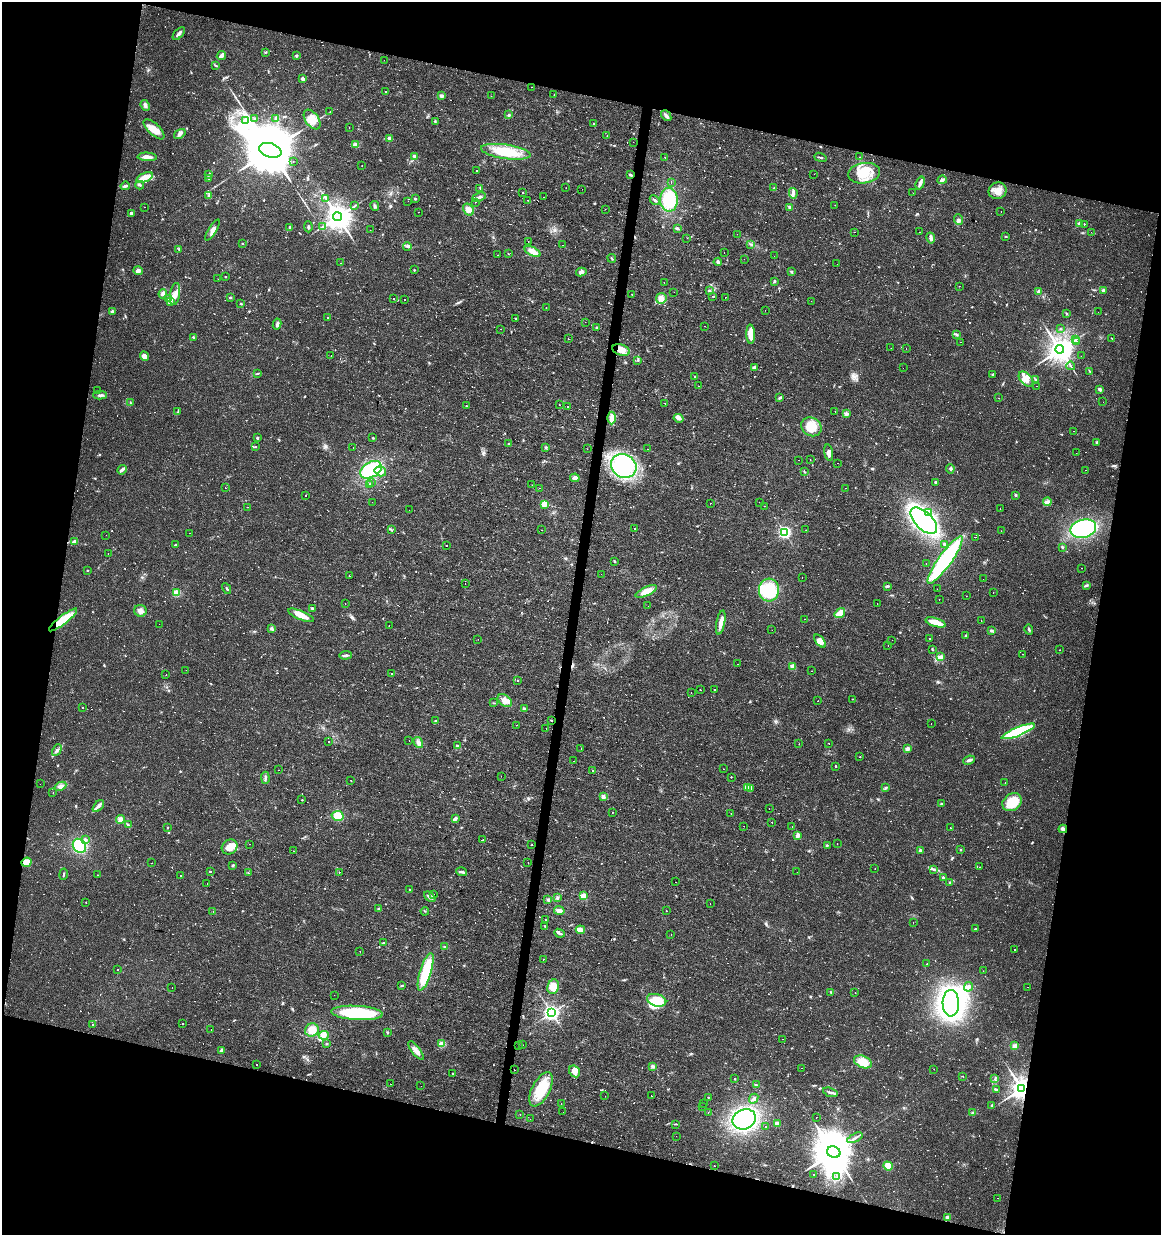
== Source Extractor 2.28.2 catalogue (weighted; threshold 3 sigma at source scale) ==
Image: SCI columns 287-4920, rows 1-4931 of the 5145 x 4941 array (HDU 1 of 3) = the unmasked area's bounding box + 8 px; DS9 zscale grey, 4 x 4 block average (1 PNG px = mean of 4 x 4 image px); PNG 1163 x 1237 px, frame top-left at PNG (2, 2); each listed source drawn as its Kron ellipse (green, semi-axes under 4 px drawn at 4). Shown black and unused: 27% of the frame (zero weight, under 2 of 3 exposures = <1% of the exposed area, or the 3 px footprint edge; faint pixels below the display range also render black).
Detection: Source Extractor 2.28.2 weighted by HDU 2 'WHT'. Background 0.0131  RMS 0.003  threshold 0.0136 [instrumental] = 3 sigma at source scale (4.5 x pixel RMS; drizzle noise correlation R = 1.50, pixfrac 1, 0.0396/0.0396 arcsec/px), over >= 5 px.
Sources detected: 1164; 5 too faint to see at this stretch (4 x 4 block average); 6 inside a brighter object's white glare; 201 cosmic-ray / hot-pixel residue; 1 long thin detection or spike segment (spike, bleed or trail) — neither listed nor drawn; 12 coinciding with a brighter row at this scale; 20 inside a brighter listed object's ellipse — not listed separately; of the other 919, all 500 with FLUX_AUTO >= 1.12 (the completeness limit of this list) listed and drawn (419 fainter detections not listed), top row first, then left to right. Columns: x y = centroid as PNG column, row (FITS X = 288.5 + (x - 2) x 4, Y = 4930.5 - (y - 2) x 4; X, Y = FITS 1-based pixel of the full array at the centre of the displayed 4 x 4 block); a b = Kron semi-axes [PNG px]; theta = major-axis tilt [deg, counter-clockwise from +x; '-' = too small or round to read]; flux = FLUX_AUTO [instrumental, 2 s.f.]
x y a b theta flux
179 34 8 3 48 5.9
265 52 3 2 - 1.8
221 56 5 2 - 9
296 56 3 2 - 2.2
384 60 2 2 - 2.8
216 65 4 2 - 1.6
303 79 4 3 - 4.1
532 87 2 2 - 1.7
386 92 2 2 - 21
554 94 2 2 - 3.3
441 96 2 2 - 11
491 96 2 2 - 3.2
145 105 5 3 - 6.3
330 112 2 2 - 2.3
509 115 3 2 - 2.4
666 116 6 2 -47 6.5
276 118 3 3 - 4.7
255 119 2 2 - 6.4
312 119 11 6 -55 20
245 120 2 2 - 1.9
435 122 2 2 - 1.3
594 124 2 2 - 1.3
349 127 2 2 - 1.4
154 129 13 5 -43 21
180 134 6 4 35 5
607 135 2 2 - 7.9
389 138 2 2 - 13
633 142 2 2 - 1.5
356 145 2 2 - 28
270 150 11 7 -17 21000
506 152 25 7 -8 65
414 156 3 3 - 4.3
147 157 9 3 -3 14
820 157 6 2 -20 2.3
860 157 2 2 - 2.2
665 158 2 2 - 2.6
293 161 2 2 - 1.2
362 166 2 2 - 2.2
477 171 2 2 - 6.4
864 173 16 10 8 40
209 174 4 2 - 2.3
814 174 2 2 - 1.4
630 175 3 2 - 3.1
145 178 9 3 22 29
208 179 2 2 - 5.6
942 180 4 3 - 5.8
671 182 2 2 - 4.3
920 183 7 3 71 7.2
140 185 4 2 - 2.2
125 186 5 3 - 3.5
480 188 3 2 - 1.4
566 188 2 2 - 2.1
774 188 3 2 - 1.4
582 189 2 2 - 2.3
997 191 9 8 - 18
523 193 2 2 - 1.3
793 193 5 3 - 4.3
913 193 2 2 - 1.7
209 196 3 3 - 3
479 197 7 3 23 4.6
543 197 2 2 - 3.4
325 198 2 2 - 1.1
415 199 2 2 - 5.8
528 200 2 2 - 2.4
655 200 5 2 - 2.9
669 200 12 9 -88 73
408 201 2 2 - 2
476 202 2 2 - 2.2
835 205 2 2 - 3.8
354 206 3 2 - 1.8
375 206 5 2 - 3
144 207 2 2 - 1.6
790 207 4 2 - 4.6
468 209 6 5 - 9
605 209 2 2 - 1.4
1001 211 2 2 - 5
418 212 2 2 - 11
131 213 2 2 - 5.4
338 217 4 4 - 2800
958 220 5 3 - 3.8
1079 223 2 2 - 18
1084 224 2 2 - 3.5
323 226 3 2 - 2.1
290 227 2 2 - 5.4
308 227 5 2 - 2.3
678 229 3 2 - 2.2
213 230 12 3 58 9.1
370 230 2 2 - 1.2
854 232 2 2 - 8.1
919 232 2 2 - 1.6
1091 232 2 2 - 1.8
737 234 2 2 - 1.3
1006 236 3 2 - 1.3
687 238 2 2 - 3.7
931 238 5 3 - 7.4
528 242 2 2 - 1.5
242 243 2 2 - 3.4
751 244 4 2 - 2.4
563 245 2 2 - 2.1
407 246 4 2 - 2.7
179 249 3 2 - 1.3
533 252 9 4 -26 13
724 252 2 2 - 1.7
508 254 2 2 - 4.3
498 255 2 2 - 2.3
774 256 2 2 - 3
612 258 4 2 - 1.8
744 259 2 2 - 3.5
718 262 4 3 - 3.5
341 263 2 2 - 3.6
837 264 2 2 - 3.2
414 270 2 2 - 1.4
138 271 5 4 - 6.6
791 271 2 2 - 1.3
581 272 5 3 - 4.2
225 277 2 2 - 1.1
218 279 2 2 - 1.5
774 281 3 2 - 2.6
664 282 2 2 - 1.3
959 286 2 2 - 2.9
709 290 2 2 - 4.1
1103 290 2 2 - 8.9
674 292 2 2 - 9.3
1039 292 2 2 - 29
163 294 4 3 - 4.4
175 294 11 5 80 15
632 295 3 2 - 1.5
713 296 3 2 - 1.1
230 297 2 2 - 6.5
725 297 2 2 - 1.6
169 298 3 2 - 1.6
661 298 5 5 - 8.6
393 299 2 2 - 2.9
405 300 2 2 - 2.8
170 301 4 3 - 3.4
811 301 2 2 - 4.3
241 304 2 2 - 3.8
546 308 2 2 - 5.1
765 310 2 2 - 6
112 311 2 2 - 3.5
1098 312 2 2 - 2.2
1066 313 2 2 - 1.2
327 317 2 2 - 3
516 318 2 2 - 1.2
585 322 2 2 - 1.5
277 324 5 2 - 4.9
704 326 2 2 - 1.5
597 327 3 2 - 1.5
501 329 2 2 - 1.4
1060 329 2 2 - 1.2
751 334 10 4 -88 25
956 335 2 2 - 1.4
193 337 2 2 - 3.2
1112 338 4 2 - 1.4
568 339 2 2 - 2.3
1076 339 4 2 - 2.4
960 342 2 2 - 1.3
1076 342 2 2 - 4.7
891 348 2 2 - 3.1
906 348 2 2 - 1.9
1060 349 4 4 - 2600
621 350 9 5 -20 19
331 355 2 2 - 3.7
144 356 5 4 - 12
1081 356 2 2 - 2.1
638 360 3 2 - 1.8
1071 366 4 2 - 1.5
754 367 2 2 - 12
903 368 2 2 - 1.2
1090 371 4 2 - 1.9
257 374 3 2 - 1.5
993 374 4 2 - 1.8
695 376 2 2 - 1.1
1026 379 9 5 -46 17
1036 380 3 2 - 1.8
699 386 2 2 - 6.9
1036 386 2 2 - 2.6
1100 389 3 2 - 6
98 391 2 2 - 3.2
100 395 6 2 1 4.5
780 398 4 2 - 2
999 398 2 2 - 5.4
1103 402 2 2 - 4.1
130 403 2 2 - 1.1
665 403 2 2 - 2.5
560 405 2 2 - 1.3
466 406 2 2 - 2.2
567 407 2 2 - 12
178 411 3 2 - 1.2
835 411 2 2 - 2.3
846 414 3 2 - 5
612 418 6 4 -90 13
679 418 5 3 - 4.4
811 427 10 9 - 30
1074 431 2 2 - 1.4
257 438 4 2 - 2.9
373 438 2 2 - 1.5
1097 442 4 2 - 2.2
509 443 2 2 - 3.3
255 447 4 2 - 1.5
546 447 2 2 - 1.6
353 448 2 2 - 5.9
587 449 2 2 - 1.4
647 449 2 2 - 9.7
829 453 8 3 -80 11
1076 453 2 2 - 2.5
810 459 2 2 - 4
799 460 2 2 - 9
837 463 2 2 - 1.2
624 466 13 11 -31 140
950 469 4 2 - 2.8
122 470 5 2 - 6.7
371 470 11 7 29 120
1086 470 2 2 - 1.2
380 471 6 4 -16 8
805 472 3 2 - 1.5
575 478 4 4 - 7.2
935 482 2 2 - 5.6
371 483 2 2 - 6.1
370 485 4 2 - 2.3
532 485 2 2 - 1.6
225 488 2 2 - 3.7
539 488 2 2 - 1.6
845 488 2 2 - 1.2
305 495 2 2 - 2.2
1015 495 2 2 - 5
372 502 2 2 - 1.2
759 502 2 2 - 1.8
1047 502 4 4 - 5.5
710 503 2 2 - 1.5
544 504 2 2 - 65
764 506 2 2 - 4.5
247 507 2 2 - 1.8
1000 509 2 2 - 2.7
409 510 2 2 - 3.6
929 513 4 3 - 9.9
924 521 16 8 -44 370
635 528 2 2 - 6.4
1083 529 13 9 14 200
391 530 4 2 - 1.9
542 530 2 2 - 2
806 530 2 2 - 1.5
1001 531 2 2 - 1.9
189 533 2 2 - 2.4
785 533 3 2 - 330
106 535 2 2 - 2.5
976 537 2 2 - 12
74 542 4 2 - 6.7
945 544 2 2 - 2.2
175 545 2 2 - 7.1
446 545 2 2 - 21
1062 547 3 2 - 2.5
108 554 2 2 - 1.4
945 560 29 6 55 210
614 561 3 2 - 1.6
926 563 2 2 - 2.4
1082 568 2 2 - 1.5
87 570 2 2 - 1.8
601 574 2 2 - 1.1
349 576 2 2 - 2.5
802 577 2 2 - 3.9
983 579 2 2 - 3.4
465 584 2 2 - 1.7
1087 585 3 3 - 2.7
887 586 4 2 - 3.8
227 589 5 2 - 2.4
937 589 2 2 - 5
769 590 11 10 - 91
646 591 11 4 25 20
176 593 2 2 - 82
993 593 2 2 - 1.3
966 596 2 2 - 1.9
939 600 2 2 - 2.6
345 604 2 2 - 1.2
877 604 2 2 - 1.5
648 606 2 2 - 2.3
312 608 2 2 - 5.3
140 611 6 6 - 8.8
840 613 6 3 36 25
301 615 14 4 -23 21
805 619 2 2 - 8.8
63 620 17 4 38 57
981 621 2 2 - 3.2
936 622 10 3 -17 35
721 623 12 4 79 14
159 624 2 2 - 2.4
389 625 2 2 - 1.6
272 628 3 3 - 2.5
1029 629 5 2 - 2
772 630 2 2 - 3
991 631 3 3 - 2.5
966 636 2 2 - 1.7
929 638 2 2 - 2.8
478 639 2 2 - 1.6
892 640 2 2 - 1.8
820 641 7 4 -51 13
888 646 2 2 - 1.4
932 649 3 2 - 1.3
1060 650 2 2 - 5
1022 654 2 2 - 1.5
346 655 6 2 4 5.3
941 657 4 2 - 1.8
738 664 2 2 - 3.4
793 666 2 2 - 35
186 670 2 2 - 1.9
812 671 2 2 - 3.1
392 673 2 2 - 4.7
166 675 2 2 - 1.7
518 681 2 2 - 1.8
715 689 2 2 - 2.2
700 690 2 2 - 7.2
691 692 2 2 - 4.4
852 699 2 2 - 1.5
505 701 8 5 -37 14
818 701 2 2 - 3.9
494 703 3 2 - 1.2
82 707 2 2 - 1.4
524 709 3 2 - 3.6
551 720 2 2 - 2.5
435 721 3 2 - 1.3
931 724 2 2 - 1.7
516 725 2 2 - 1.7
546 729 2 2 - 1.7
1018 731 17 4 22 150
409 740 2 2 - 1.7
329 742 2 2 - 83
418 742 6 4 -58 6.5
828 743 2 2 - 3.8
799 744 2 2 - 1.3
457 745 3 2 - 1.5
581 748 2 2 - 3.1
907 748 4 3 - 3.7
57 750 6 2 61 4.2
860 757 2 2 - 2.3
969 760 6 3 24 4.6
574 761 2 2 - 3
835 766 2 2 - 2.6
724 769 2 2 - 1.4
279 770 2 2 - 1.1
592 771 2 2 - 1.4
501 776 2 2 - 1.4
731 777 2 2 - 1.3
265 778 6 2 -88 2.9
350 780 2 2 - 2.5
1005 783 2 2 - 1.3
40 784 2 2 - 1.3
61 786 6 3 27 6.8
748 787 3 2 - 2.9
886 787 3 2 - 1.5
751 788 3 2 - 2
53 793 2 2 - 2.7
603 797 2 2 - 23
302 800 2 2 - 2
1012 802 10 8 36 38
941 804 3 2 - 2
98 806 7 3 48 5.4
769 808 2 2 - 1.2
612 813 2 2 - 1.4
731 813 2 2 - 1.3
338 816 6 5 - 27
455 819 4 2 - 6.6
120 820 4 3 - 10
772 822 2 2 - 5
128 824 2 2 - 1.2
744 826 2 2 - 1.2
792 826 2 2 - 1.9
168 828 2 2 - 1.1
950 828 2 2 - 2.1
1063 829 4 4 - 4.3
797 836 4 3 - 8.5
85 840 3 2 - 2.7
483 840 2 2 - 6.7
249 844 2 2 - 1.9
837 844 2 2 - 1.4
532 845 2 2 - 3.1
827 845 4 2 - 1.9
79 846 7 6 - 91
230 847 8 7 - 20
920 850 2 2 - 8.7
960 850 2 2 - 1.6
293 851 2 2 - 1.4
26 862 5 4 - 17
152 863 2 2 - 2.2
528 863 2 2 - 2.4
233 865 3 2 - 2.3
980 867 2 2 - 3.7
875 869 2 2 - 1.2
934 869 3 2 - 2.4
210 871 2 2 - 4
339 872 2 2 - 1.8
462 872 6 2 -17 3.7
797 872 2 2 - 7.7
248 873 2 2 - 1.3
64 874 5 2 - 2.1
98 875 2 2 - 3.7
181 875 2 2 - 1.3
943 877 2 2 - 5.4
676 882 2 2 - 2.7
950 882 2 2 - 7.3
207 883 2 2 - 1.3
410 890 2 2 - 3.1
434 894 2 2 - 9.8
583 896 2 2 - 57
430 897 6 3 -39 4.8
557 898 4 3 - 2.7
548 900 4 3 - 4.3
86 903 2 2 - 1.7
710 903 2 2 - 1.3
379 909 2 2 - 5.8
213 911 2 2 - 1.3
425 911 4 2 - 1.2
559 911 5 4 - 7.6
666 911 2 2 - 1.9
546 920 2 2 - 4.6
913 923 2 2 - 1.9
545 926 3 2 - 1.5
975 929 2 2 - 3.4
580 930 4 3 - 17
559 933 5 2 - 4.6
671 934 2 2 - 2.5
383 943 3 2 - 1.4
445 947 3 2 - 1.9
1015 950 2 2 - 1.1
360 951 2 2 - 6.6
543 959 2 2 - 2.2
927 964 2 2 - 1.3
117 970 2 2 - 3
983 971 2 2 - 1.9
426 972 19 5 73 78
402 986 4 2 - 1.6
172 987 2 2 - 1.7
553 987 7 5 71 27
968 987 5 3 - 5.8
1027 987 2 2 - 2.1
831 992 3 2 - 1.8
855 992 2 2 - 2.9
334 995 2 2 - 2
657 1000 10 6 -16 28
951 1003 13 8 -89 690
357 1013 26 7 -3 120
551 1013 3 3 - 640
92 1024 2 2 - 9.1
183 1024 2 2 - 4.6
211 1030 2 2 - 14
312 1030 7 6 - 20
387 1032 2 2 - 1.8
324 1035 5 4 - 7.4
782 1039 2 2 - 2.7
327 1044 3 2 - 1.8
442 1044 2 2 - 52
519 1045 2 2 - 1.4
523 1045 2 2 - 1.2
1015 1046 4 4 - 5.1
221 1050 3 2 - 2.9
416 1050 11 3 -52 14
863 1062 9 6 -22 29
257 1065 2 2 - 2.6
653 1066 4 3 - 3.1
801 1068 2 2 - 5
934 1069 2 2 - 1.3
514 1070 2 2 - 15
574 1071 6 5 - 14
452 1074 2 2 - 110
963 1076 2 2 - 1.3
735 1079 2 2 - 1.3
995 1079 2 2 - 1.4
391 1084 2 2 - 2
756 1085 2 2 - 1.7
421 1086 2 2 - 14
1022 1088 3 3 - 2000
541 1089 19 9 63 65
996 1089 4 2 - 2.5
830 1092 7 2 -19 4.4
651 1095 2 2 - 2.1
605 1096 2 2 - 1.4
708 1097 2 2 - 2.1
754 1099 5 3 - 3.8
561 1103 2 2 - 1.1
704 1103 2 2 - 1.5
992 1105 2 2 - 7.8
702 1107 2 2 - 2.1
563 1112 2 2 - 1.5
973 1112 3 2 - 1.5
708 1113 2 2 - 2.1
520 1114 2 2 - 1.2
816 1117 2 2 - 13
530 1119 2 2 - 1.5
744 1119 12 9 24 290
777 1123 2 2 - 21
676 1124 3 2 - 1.2
766 1127 2 2 - 1.2
676 1136 2 2 - 1.7
855 1138 8 2 26 4.5
834 1152 7 5 -25 9100
714 1166 2 2 - 1.2
888 1166 5 4 - 27
814 1174 2 2 - 6.4
837 1177 2 2 - 3.2
998 1198 2 2 - 2.9
948 1217 2 2 - 18
Overlapping masked pixels (flux is a lower limit): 6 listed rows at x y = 630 175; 621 350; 63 620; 1063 829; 26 862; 1022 1088
Diffuse or blended objects may show on this block-average render without a row.